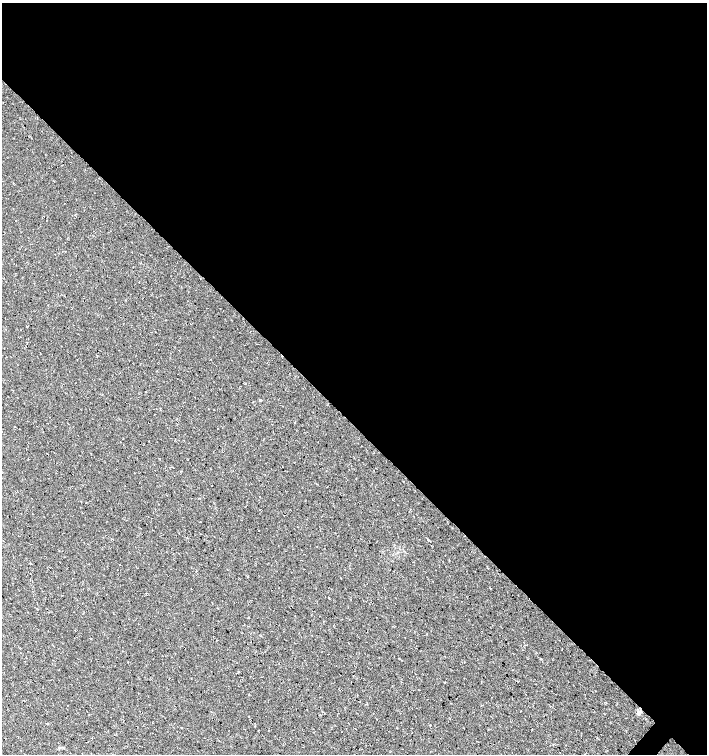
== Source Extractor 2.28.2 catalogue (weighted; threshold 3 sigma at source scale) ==
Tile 3 of 4 x 4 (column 3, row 1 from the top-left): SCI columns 3051-4459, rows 4513-6016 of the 6032 x 6030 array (HDU 1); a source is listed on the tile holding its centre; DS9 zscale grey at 2 x 2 block average (1 PNG px = mean of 2 x 2 image px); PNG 709 x 756 px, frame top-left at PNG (2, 3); no overlay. Shown black and unused: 56% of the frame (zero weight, under 3 of 4 exposures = <1% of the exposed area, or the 3 px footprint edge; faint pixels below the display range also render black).
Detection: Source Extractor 2.28.2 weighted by HDU 2 'WHT'; one run over the whole footprint, this tile lists its part. Background 0.00754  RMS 0.0039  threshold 0.0178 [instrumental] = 3 sigma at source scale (4.5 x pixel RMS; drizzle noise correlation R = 1.50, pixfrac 1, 0.0396/0.0396 arcsec/px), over >= 5 px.
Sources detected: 6; all 6 listed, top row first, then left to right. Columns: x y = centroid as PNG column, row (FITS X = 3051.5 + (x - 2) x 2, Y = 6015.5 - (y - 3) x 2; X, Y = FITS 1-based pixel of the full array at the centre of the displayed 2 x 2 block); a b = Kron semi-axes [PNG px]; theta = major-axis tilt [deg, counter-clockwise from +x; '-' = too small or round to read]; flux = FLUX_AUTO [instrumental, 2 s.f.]
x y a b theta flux
260 400 3 2 - 0.79
20 653 2 2 - 0.27
639 712 8 3 49 2
324 713 2 2 - 0.31
249 717 2 2 - 0.42
430 725 2 2 - 0.45